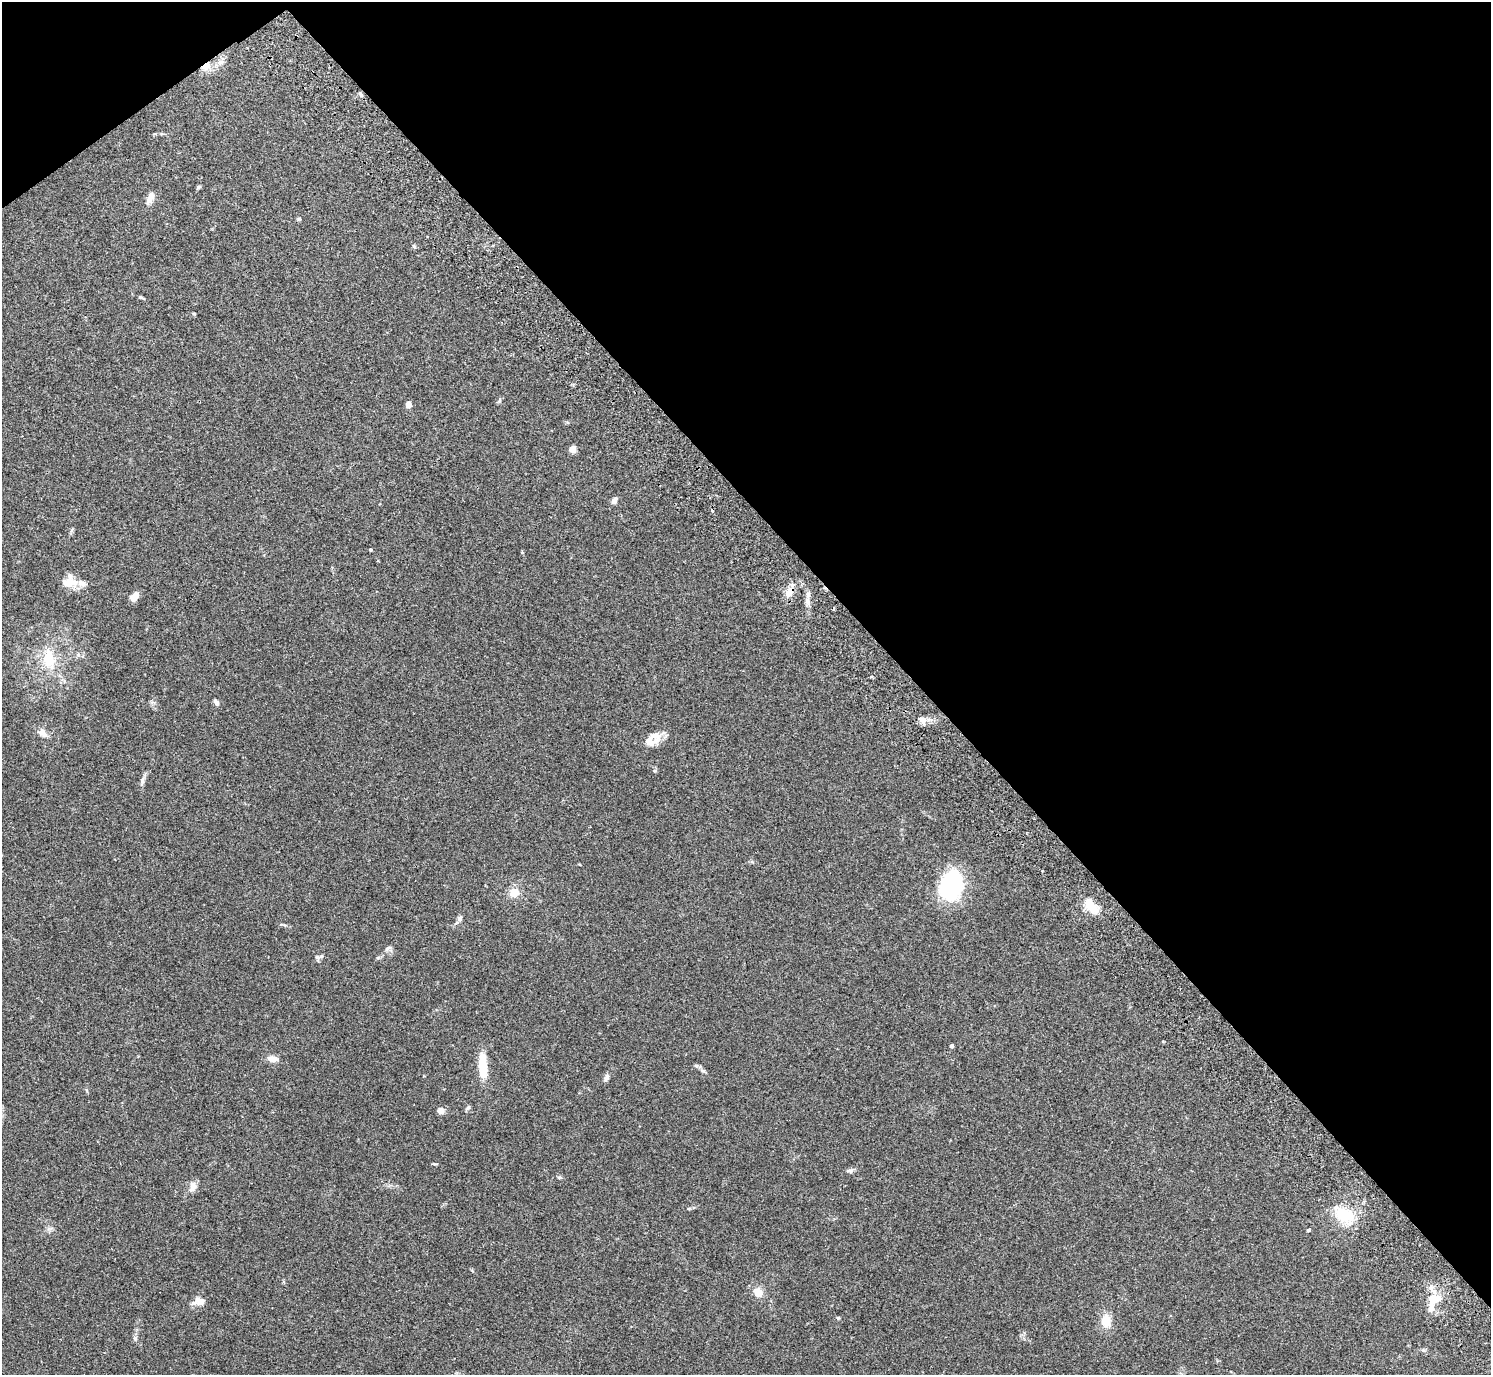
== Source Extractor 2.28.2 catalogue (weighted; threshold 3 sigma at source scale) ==
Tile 3 of 4 x 4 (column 3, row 1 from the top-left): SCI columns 3025-4513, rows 4322-5694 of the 6052 x 6035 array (HDU 1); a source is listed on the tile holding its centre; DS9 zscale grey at full resolution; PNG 1493 x 1377 px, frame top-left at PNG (2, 2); no overlay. Shown black and unused: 40% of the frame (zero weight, under 2 of 3 exposures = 3% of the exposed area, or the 3 px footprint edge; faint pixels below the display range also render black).
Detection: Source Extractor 2.28.2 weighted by HDU 2 'WHT'; one run over the whole footprint, this tile lists its part. Background 0.109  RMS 0.0066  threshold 0.0297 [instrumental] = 3 sigma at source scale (4.5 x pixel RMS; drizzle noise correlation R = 1.50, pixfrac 1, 0.05/0.05 arcsec/px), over >= 5 px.
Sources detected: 55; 2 cosmic-ray / hot-pixel residue — not listed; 3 inside a brighter listed object's ellipse — not listed separately; the other 50 listed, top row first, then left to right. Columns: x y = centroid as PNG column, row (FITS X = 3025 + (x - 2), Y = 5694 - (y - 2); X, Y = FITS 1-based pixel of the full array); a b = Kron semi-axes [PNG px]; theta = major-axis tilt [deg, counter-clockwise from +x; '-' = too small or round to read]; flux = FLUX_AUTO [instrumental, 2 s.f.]
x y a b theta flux
206 66 13 8 35 6.1
360 94 6 4 -87 1.1
198 187 7 4 38 0.95
150 198 20 7 67 4.2
299 219 5 4 - 0.83
414 246 6 4 -46 0.9
141 297 8 4 -23 0.99
499 400 7 4 46 0.97
408 404 6 5 - 2.9
572 449 5 5 - 11
614 500 9 5 56 3
371 550 3 3 - 0.89
68 583 18 11 80 9.1
82 583 12 8 -22 3.3
789 592 14 10 65 5.9
808 595 12 4 85 2.6
134 597 9 6 48 6.7
78 654 6 5 - 1.4
49 659 29 16 -78 20
871 676 3 3 - 1.5
216 702 8 5 -51 1.7
922 719 11 8 -17 4.1
43 733 14 9 -37 4.3
650 741 20 12 -3 7.3
142 781 13 5 78 2.3
951 885 29 21 76 64
514 892 12 10 7 7.4
1091 906 21 10 -52 11
459 918 7 6 - 1.9
388 948 11 4 24 1.3
321 956 14 5 42 1.8
951 1046 4 3 - 1.6
272 1059 13 7 -7 4.5
483 1066 24 8 -86 18
696 1066 7 5 -20 1.3
606 1078 10 6 62 2.1
468 1107 7 5 53 1.1
441 1111 8 8 - 3
434 1164 7 3 -12 0.67
850 1171 10 5 0 1.7
560 1177 8 4 -1 0.96
193 1187 15 9 75 4.1
1344 1214 27 17 -26 22
1308 1230 4 3 - 2.9
758 1292 10 9 - 6.8
1434 1300 22 15 38 13
199 1301 14 9 7 5.5
838 1318 4 4 - 0.81
1106 1321 14 11 -85 9.5
135 1338 7 6 - 1.5
Overlapping masked pixels (flux is a lower limit): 2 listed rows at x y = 206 66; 789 592
Unlisted compact peaks at least as high as the median listed source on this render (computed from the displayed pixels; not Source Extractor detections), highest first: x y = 655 771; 378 958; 194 314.